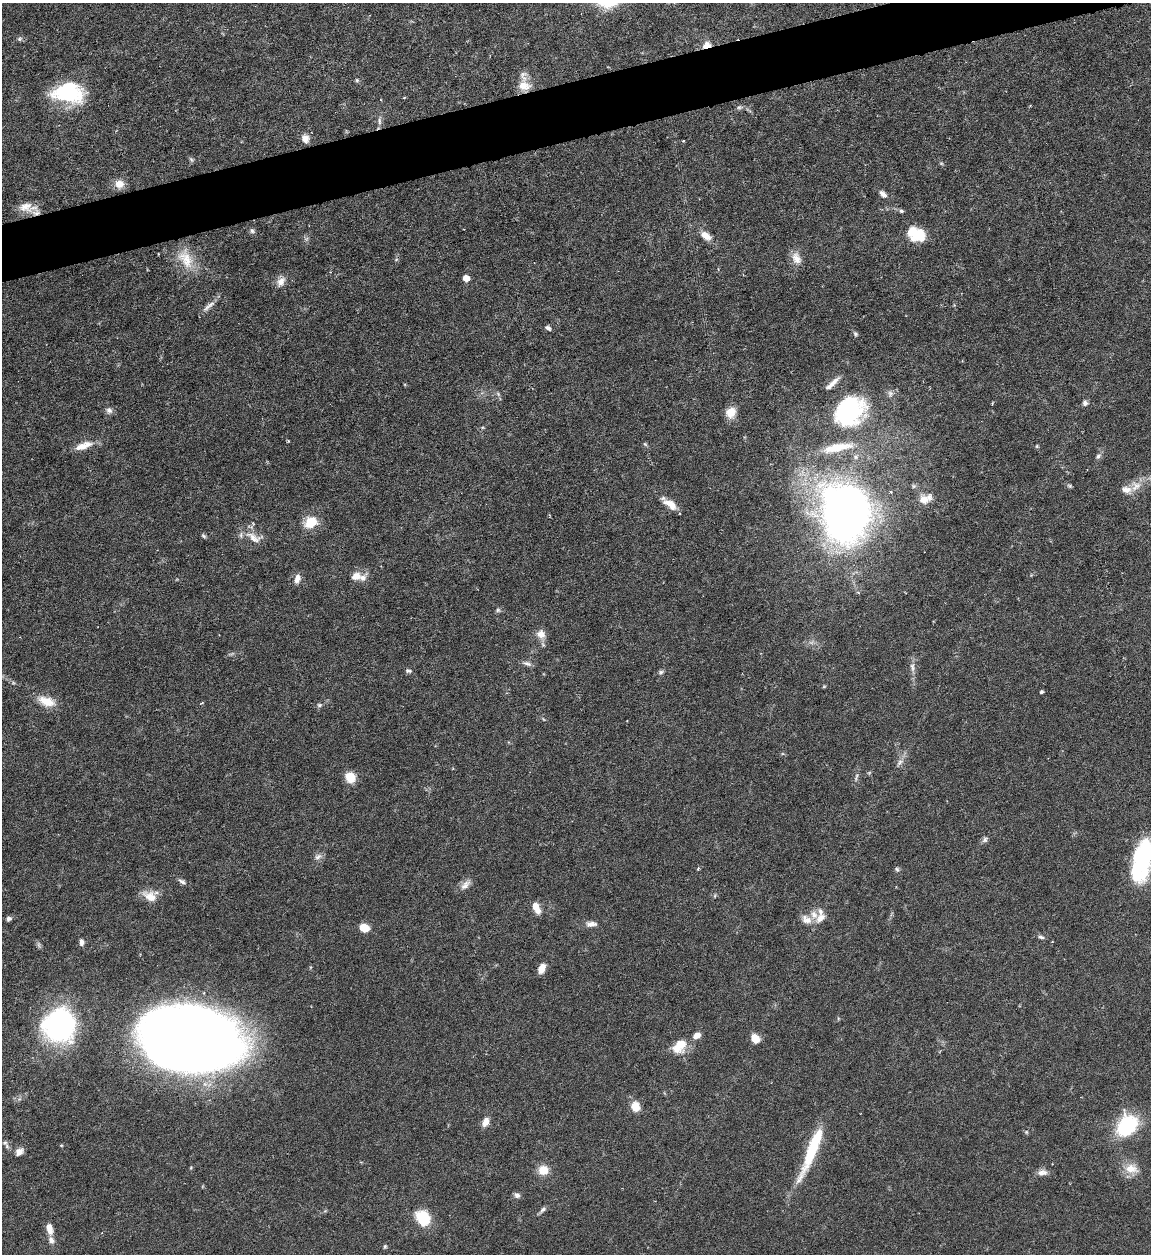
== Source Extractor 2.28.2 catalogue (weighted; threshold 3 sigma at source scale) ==
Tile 10 of 4 x 4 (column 2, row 3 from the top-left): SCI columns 1407-2555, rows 1253-2504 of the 4992 x 5009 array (HDU 1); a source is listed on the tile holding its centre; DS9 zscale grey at full resolution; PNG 1153 x 1256 px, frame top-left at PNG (2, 3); no overlay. Shown black and unused: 4% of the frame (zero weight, under 4 of 7 exposures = <1% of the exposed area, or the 3 px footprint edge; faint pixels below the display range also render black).
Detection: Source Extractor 2.28.2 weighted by HDU 2 'WHT'; one run over the whole footprint, this tile lists its part. Background 0.0565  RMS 0.0027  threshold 0.0112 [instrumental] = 3 sigma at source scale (4.09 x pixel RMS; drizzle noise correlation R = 1.36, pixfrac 0.8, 0.05/0.05 arcsec/px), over >= 5 px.
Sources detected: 114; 2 too faint to see at this stretch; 3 inside a brighter object's white glare — not listed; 11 inside a brighter listed object's ellipse — not listed separately; the other 98 listed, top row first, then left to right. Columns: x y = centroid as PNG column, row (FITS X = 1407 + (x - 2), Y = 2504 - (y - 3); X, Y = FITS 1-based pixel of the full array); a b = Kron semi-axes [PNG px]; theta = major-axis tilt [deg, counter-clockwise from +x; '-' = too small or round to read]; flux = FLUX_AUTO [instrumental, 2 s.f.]
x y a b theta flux
20 39 7 6 - 0.57
707 45 11 8 21 2.2
357 80 6 5 - 0.39
524 86 18 13 -9 3.5
67 88 39 27 6 16
404 97 4 3 - 0.22
381 100 4 3 - 0.17
739 107 7 5 19 0.55
379 121 10 5 -85 0.96
305 139 10 9 - 1.8
191 159 8 4 -58 0.46
119 184 10 9 - 2.8
883 194 10 6 -40 1.2
26 207 20 13 0 3.2
901 211 5 5 - 0.49
252 231 8 6 -34 0.63
914 232 21 16 -15 6.1
706 236 15 8 -36 2.5
796 258 17 11 -65 2.5
185 259 31 17 -63 6.7
396 259 6 4 2 0.32
466 278 5 5 - 3.9
281 282 15 9 56 1.9
208 306 23 5 41 1.5
548 328 7 5 -33 0.74
855 334 7 5 -41 0.49
498 394 6 5 - 0.47
890 394 9 7 -87 0.94
1085 403 7 7 - 0.79
109 410 9 8 - 1
849 411 44 34 43 28
731 413 13 11 68 3.3
645 444 7 4 -45 0.36
84 446 26 9 19 3.4
1037 446 5 4 - 0.32
1098 456 8 6 52 0.74
1070 486 7 5 -1 0.42
1136 486 17 11 44 3.2
925 499 19 12 21 2.9
669 504 22 8 -37 3.2
844 512 43 34 -75 190
311 522 16 12 26 5.5
203 536 7 4 -40 0.43
253 537 25 11 -32 3.4
356 576 17 10 15 2.6
297 579 12 7 75 1.6
498 610 6 6 - 0.49
541 634 12 11 - 2.3
527 664 13 6 -20 0.96
912 667 14 6 -83 1.4
408 671 8 5 -12 0.62
661 672 7 5 2 0.56
824 687 6 4 2 0.28
1041 692 3 3 - 0.55
46 701 24 11 -20 4.3
202 703 5 3 - 0.24
319 705 7 5 -1 0.53
900 762 10 6 46 1
350 777 10 9 - 4.8
856 777 13 4 76 0.72
985 840 8 7 - 0.72
318 857 12 7 32 1.1
1142 858 42 18 83 26
698 868 4 4 - 0.32
897 869 7 6 - 0.52
182 881 12 5 -32 0.86
465 885 16 8 45 1.8
150 896 19 13 -25 3.8
535 906 10 8 -69 2.5
820 918 15 9 41 2.4
9 919 6 5 - 0.76
806 919 16 11 -33 2.2
591 924 14 7 0 1.5
364 928 9 7 -19 4.2
1041 937 8 4 -16 0.59
81 942 9 5 -89 0.98
541 968 10 6 67 2.4
60 1026 22 21 - 74
697 1035 8 6 29 1.8
755 1038 9 8 - 3.2
191 1039 79 50 -7 470
679 1046 19 13 50 5.3
635 1107 10 9 - 3.7
485 1122 13 8 64 2
1127 1126 22 16 50 21
1026 1132 6 3 -71 0.32
61 1145 5 3 - 0.24
7 1146 9 5 -48 0.73
813 1146 79 11 68 15
19 1152 9 7 46 1.6
1131 1169 18 12 -4 3.8
543 1170 8 8 - 5.1
1042 1172 13 7 4 1.5
517 1195 8 6 -43 0.86
543 1209 11 5 45 0.77
423 1218 16 12 -55 10
49 1229 14 7 -77 2.2
385 1246 6 4 74 0.42
Overlapping masked pixels (flux is a lower limit): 1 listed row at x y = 707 45
Isophote crosses this tile's border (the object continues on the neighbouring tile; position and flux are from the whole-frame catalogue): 1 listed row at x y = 1142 858